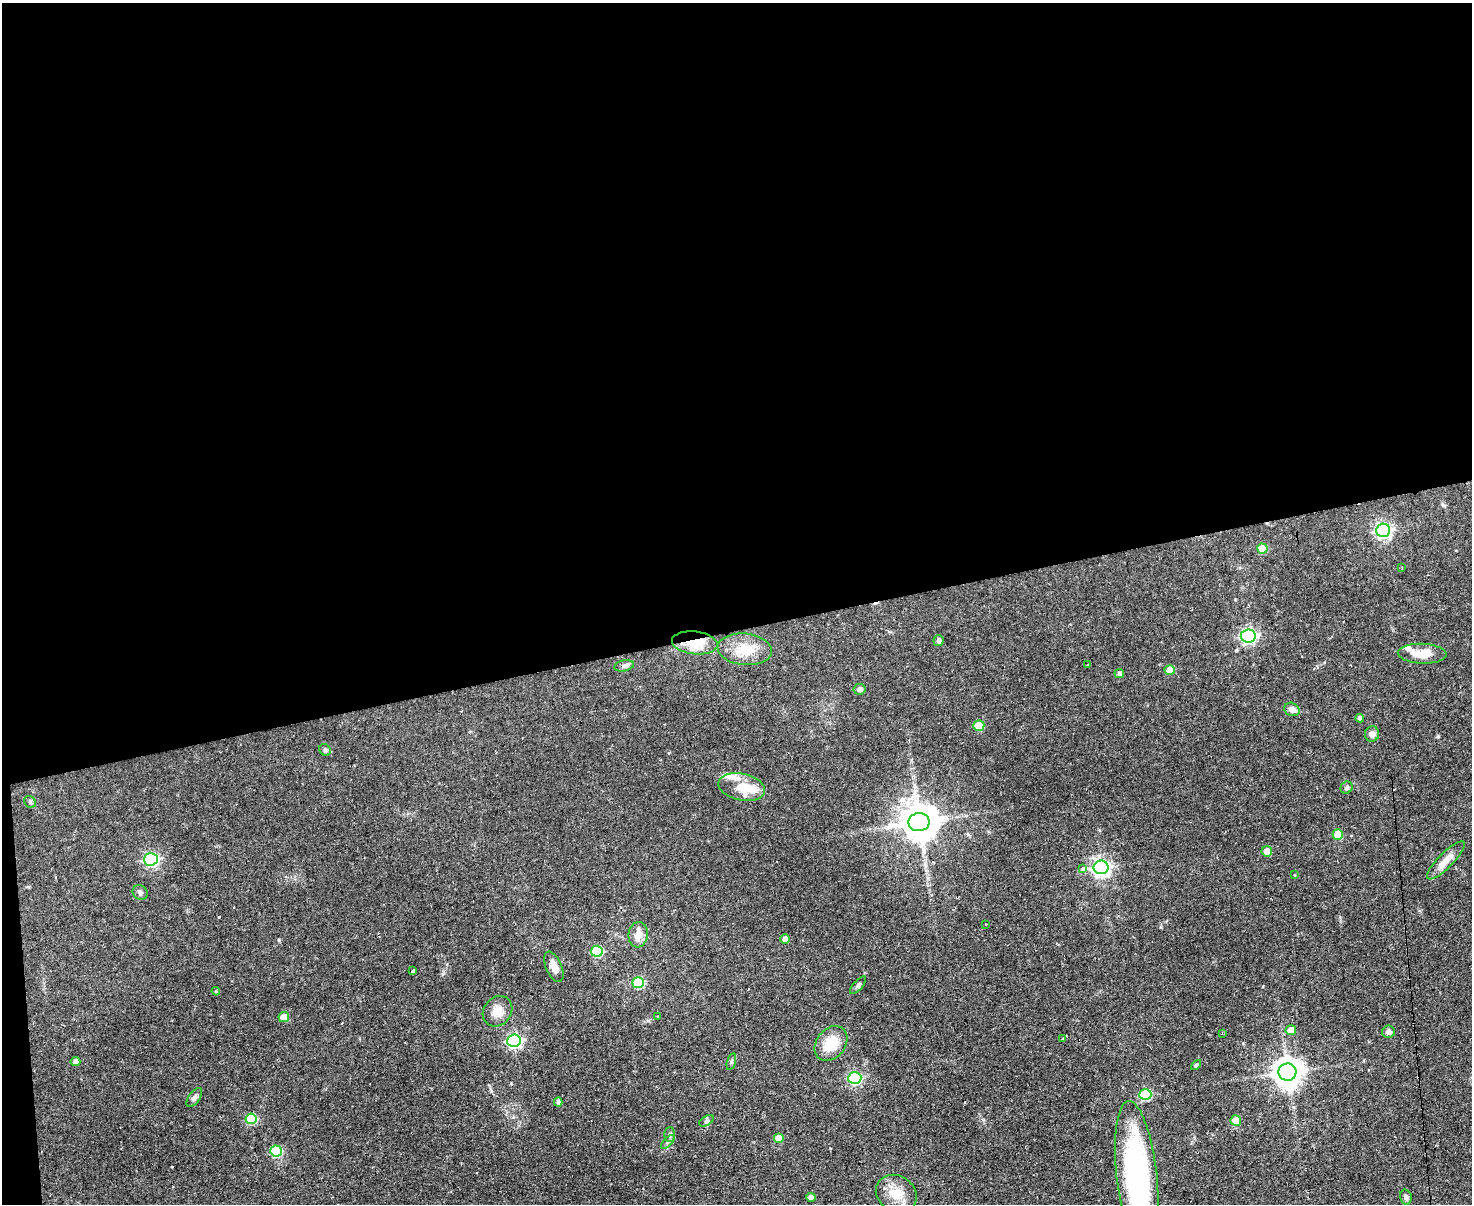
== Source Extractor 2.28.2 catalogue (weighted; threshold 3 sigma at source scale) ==
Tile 1 of 3 x 4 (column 1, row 1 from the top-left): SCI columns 244-1713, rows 3609-4810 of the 4782 x 4810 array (HDU 1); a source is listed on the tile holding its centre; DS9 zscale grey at full resolution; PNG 1474 x 1206 px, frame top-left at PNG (2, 3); each listed source drawn as its Kron ellipse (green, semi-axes under 4 px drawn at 4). Shown black and unused: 53% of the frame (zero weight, under 2 of 3 exposures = <1% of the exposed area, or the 3 px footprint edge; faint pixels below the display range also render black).
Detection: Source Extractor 2.28.2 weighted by HDU 2 'WHT'; one run over the whole footprint, this tile lists its part. Background 0.0587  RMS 0.0058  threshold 0.0261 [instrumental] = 3 sigma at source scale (4.5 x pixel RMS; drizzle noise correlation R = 1.50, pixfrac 1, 0.05/0.05 arcsec/px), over >= 5 px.
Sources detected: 74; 2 inside a brighter object's white glare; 3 cosmic-ray / hot-pixel residue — neither listed nor drawn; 2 inside a brighter listed object's ellipse — not listed separately; the other 67 listed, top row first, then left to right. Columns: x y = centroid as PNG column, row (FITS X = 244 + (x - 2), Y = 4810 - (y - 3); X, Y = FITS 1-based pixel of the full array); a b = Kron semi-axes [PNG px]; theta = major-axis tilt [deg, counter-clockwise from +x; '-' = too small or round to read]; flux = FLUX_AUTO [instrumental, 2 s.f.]
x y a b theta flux
1383 530 7 6 - 140
1262 549 5 5 - 13
1402 568 3 2 - 0.76
1248 636 7 6 - 130
938 640 5 5 - 1.7
695 643 23 11 -6 15
745 649 27 15 -6 14
1422 654 24 10 -2 9.7
1088 664 3 3 - 1.2
624 666 10 5 13 1.6
1170 670 5 5 - 9.9
1119 673 5 4 - 1.9
859 689 6 5 - 1.8
1292 709 8 6 -28 3.3
1360 718 4 4 - 2.6
979 726 5 5 - 14
1372 734 7 7 - 2.5
325 750 6 5 - 1
742 787 23 13 -11 13
1347 788 6 5 - 1.3
30 802 6 5 - 1
919 822 10 9 - 1300
1338 834 5 5 - 11
1267 851 5 5 - 4.8
151 859 7 6 - 96
1446 860 25 7 45 7.6
1101 867 7 7 - 210
1083 869 4 3 - 5.2
1295 875 4 3 - 0.4
140 892 8 7 - 1.5
985 924 3 2 - 0.63
638 935 13 9 83 5.3
785 939 5 4 - 5
597 951 6 5 - 30
554 967 16 8 -67 4.6
413 971 3 3 - 0.83
638 983 6 5 - 29
858 985 11 4 48 1.3
216 991 4 4 - 0.62
498 1011 16 14 50 5.9
284 1017 5 5 - 7.8
658 1017 3 2 - 0.57
1291 1030 5 5 - 5
1388 1032 6 6 - 2.3
1222 1033 3 3 - 0.46
1062 1038 2 2 - 0.46
514 1041 7 6 - 110
831 1043 19 14 51 14
75 1061 5 4 - 3.7
731 1062 9 3 74 0.92
1196 1065 6 3 45 0.69
1287 1072 9 8 - 730
855 1078 6 6 - 63
1145 1095 6 5 - 30
194 1098 11 5 54 1.9
558 1102 4 4 - 1.6
251 1119 5 5 - 29
706 1121 8 4 32 1.2
1236 1121 5 5 - 9.2
670 1134 7 5 90 1.1
779 1138 5 5 - 6.6
668 1142 9 3 45 1
276 1151 6 5 - 27
1137 1175 74 20 -84 130
896 1194 21 18 -32 11
811 1197 5 4 - 3.9
1406 1197 7 6 - 1.6
Overlapping masked pixels (flux is a lower limit): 1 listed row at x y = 695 643
Isophote crosses this tile's border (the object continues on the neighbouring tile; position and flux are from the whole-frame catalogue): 1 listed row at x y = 1137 1175
Unlisted compact peaks at least as high as the median listed source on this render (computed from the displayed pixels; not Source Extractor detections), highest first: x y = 1443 505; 279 940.